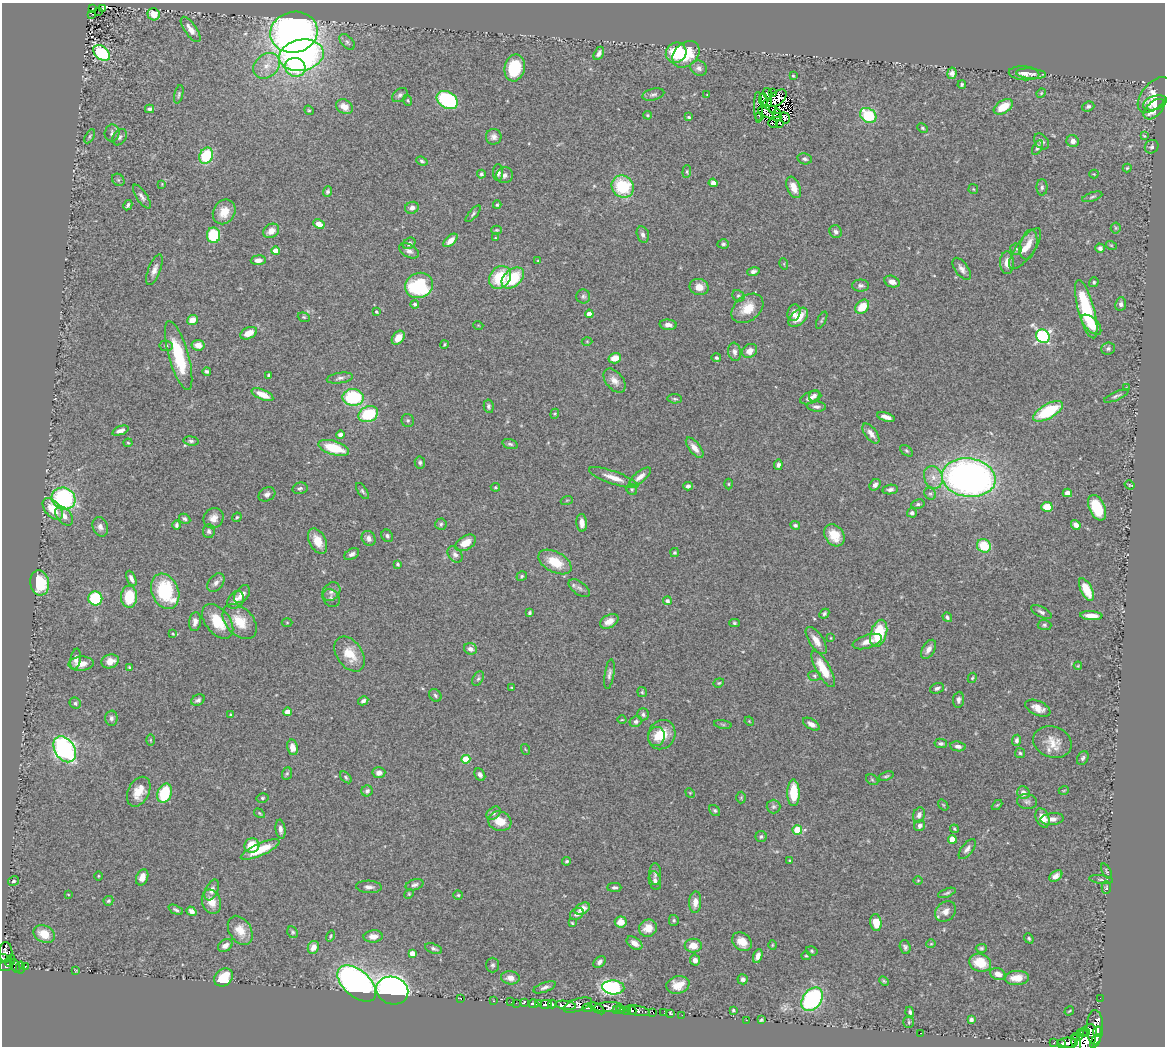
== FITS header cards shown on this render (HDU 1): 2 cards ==
NAXIS1  =                 1163
NAXIS2  =                 1044

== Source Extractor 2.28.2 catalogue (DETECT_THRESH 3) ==
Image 1163 x 1044 px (HDU 1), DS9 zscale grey, 1 PNG px = 1 image px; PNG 1167 x 1048 px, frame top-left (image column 1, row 1044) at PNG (2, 3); each listed source drawn as its Kron ellipse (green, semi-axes under 4 px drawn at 4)
Background 0.623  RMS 0.039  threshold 0.116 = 3 sigma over >= 5 px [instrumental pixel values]
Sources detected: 462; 7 with non-positive FLUX_AUTO (blend fragments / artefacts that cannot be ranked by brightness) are neither listed nor drawn; the other 455 listed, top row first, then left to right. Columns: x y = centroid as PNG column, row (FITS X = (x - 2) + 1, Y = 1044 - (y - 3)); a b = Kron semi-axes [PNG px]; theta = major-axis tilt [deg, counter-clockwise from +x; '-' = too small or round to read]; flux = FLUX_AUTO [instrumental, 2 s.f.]
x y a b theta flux
93 8 3 2 - 3.6
102 8 4 4 - 15
99 11 3 2 - 5.4
92 14 3 2 - 3.9
154 14 6 6 - 36
191 29 15 6 -54 20
294 32 24 20 13 1600
347 42 9 5 -47 7.8
101 53 9 6 -41 190
599 53 7 4 61 9.3
676 53 10 9 - 93
686 54 15 11 43 95
301 55 22 15 10 660
267 66 14 11 38 34
295 67 10 9 - 98
515 68 14 10 76 110
699 68 8 7 - 11
952 73 6 4 79 10
1024 73 15 7 -5 18
1031 74 15 5 -5 10
793 76 3 2 - 2.7
962 85 4 3 - 4.5
772 93 2 2 - 560
1041 93 5 4 - 2.7
179 94 9 4 76 5.2
653 94 11 5 14 8
768 94 6 4 -72 18
400 95 9 5 40 7.6
707 95 2 2 - 1.6
1154 95 21 12 49 38
777 98 11 6 40 0.11
408 100 6 3 -69 3.3
447 100 11 8 -31 250
763 100 7 4 -87 5
768 103 4 2 - 2.6
1155 103 12 7 17 18
1088 106 6 5 - 6.8
344 107 9 6 -31 27
758 107 15 3 -88 12
1003 107 10 6 34 57
149 109 4 3 - 6.4
1154 109 12 7 44 30
309 110 5 4 - 2.9
773 110 2 2 - 2.6
766 113 8 3 -28 3.2
777 113 4 3 - 2
648 115 4 3 - 3
868 115 9 7 -36 130
759 116 3 2 - 5.7
689 117 4 3 - 3.4
777 117 4 3 - 4.2
785 118 6 5 - 4.6
773 123 5 2 - 3.1
779 124 4 2 - 4.2
922 128 5 4 - 3.6
112 133 8 7 - 9.4
90 136 8 3 60 3.9
1144 136 4 3 - 2.5
120 137 9 6 56 7.5
494 137 8 8 - 11
1041 141 9 6 -50 8.4
1073 141 6 6 - 15
1152 147 7 6 - 6.5
1037 148 8 4 61 5.9
206 156 8 6 66 120
805 159 7 5 -12 6.5
422 161 6 4 -21 4.2
1127 168 4 4 - 3.3
687 171 6 4 85 3.6
498 172 8 5 90 7.9
481 174 4 4 - 7.4
1094 174 4 4 - 2.4
504 175 8 8 - 9.8
118 180 7 5 -45 4.4
713 183 4 4 - 12
162 184 4 3 - 2.1
623 187 11 10 - 140
794 187 11 6 -67 29
1042 187 8 5 89 5.8
973 189 5 5 - 3.3
327 191 5 4 - 5.3
142 196 14 5 -56 11
1092 197 10 4 18 5.3
128 205 5 3 - 5.8
497 205 4 3 - 3.3
412 208 7 6 - 10
224 212 13 10 58 39
473 214 10 4 49 5.3
319 224 6 4 -27 38
1116 228 5 5 - 3.8
497 230 5 4 - 3
271 231 8 6 34 22
836 232 6 6 - 7.4
214 235 7 6 - 110
643 235 8 6 -76 8.3
495 238 3 3 - 2.1
450 240 8 4 42 21
409 243 7 5 36 8.2
723 244 6 4 -3 4.9
1028 244 15 8 76 23
1111 245 5 3 - 2.5
1100 248 5 4 - 8.5
1016 249 6 5 - 4.5
1025 249 24 9 54 35
276 251 4 4 - 40
409 251 11 6 -30 11
258 260 7 5 4 14
538 260 4 3 - 2
1007 263 11 7 -90 23
784 264 6 3 -73 2.4
962 269 13 6 -55 13
154 270 16 6 69 15
753 271 6 4 13 7.7
500 277 12 10 52 100
513 278 13 8 41 120
892 282 8 5 -21 16
1094 282 5 4 - 4.4
419 285 14 12 24 220
860 285 8 6 0 7.3
699 287 9 8 - 27
583 296 7 7 - 6.1
738 296 6 5 - 4.7
415 304 4 4 - 4.5
1121 304 7 5 82 8.7
862 307 8 6 46 55
747 308 18 12 38 50
1086 309 30 8 -75 200
376 312 3 3 - 3.5
794 313 8 6 74 15
589 314 4 4 - 31
304 317 6 4 -20 3.7
798 317 12 7 44 45
192 320 5 5 - 26
822 320 9 3 63 3.8
478 325 5 3 - 2.1
668 325 8 5 -5 13
1091 325 12 6 -46 29
249 333 9 5 24 33
1043 336 7 6 - 450
398 338 8 5 51 30
587 341 5 3 - 2.3
444 344 4 3 - 2.6
198 345 6 5 - 25
166 346 6 5 - 5.4
1108 348 7 6 - 6.7
750 351 8 6 34 19
734 352 9 6 -81 10
179 356 36 10 -74 130
615 358 6 5 - 28
716 358 5 4 - 4.8
207 371 4 3 - 5.4
269 375 4 3 - 4.3
340 378 13 5 9 9.3
614 381 14 8 -50 21
1126 388 3 2 - 1.8
262 395 11 5 -24 35
814 396 6 4 53 7.5
1116 396 13 4 24 7
353 397 10 8 -3 190
811 398 11 6 19 12
675 399 7 4 -3 4.4
489 406 6 5 - 5.6
816 407 10 5 -5 9
1048 411 17 7 29 160
368 414 10 7 24 120
555 414 5 4 - 3.2
886 417 9 4 -17 18
408 420 6 6 - 5
120 431 8 4 21 12
871 433 11 6 -53 17
340 435 4 4 - 11
191 441 7 4 -8 5.6
128 443 4 4 - 2.8
510 444 8 4 -15 5.9
334 448 16 7 -17 87
695 448 12 5 -51 19
906 451 7 4 -38 4.2
420 462 6 5 - 4.9
778 465 5 4 - 6.7
640 477 13 5 39 17
933 477 11 9 -68 23
614 478 26 6 -19 31
969 478 27 19 -8 1300
728 484 5 3 - 2.5
875 485 6 5 - 12
1130 485 5 4 - 2.4
688 486 5 4 - 6.5
495 487 4 4 - 3.1
300 488 7 5 13 6.3
632 489 6 5 - 3.9
890 489 8 4 9 7.9
362 491 9 4 -56 5.6
1067 493 5 4 - 10
267 494 9 6 29 9.6
930 494 6 5 - 5.3
63 498 12 11 - 340
567 500 6 4 18 2.9
918 504 7 4 10 5.4
1047 507 6 5 - 47
1097 508 13 8 -66 100
53 509 13 7 -49 54
912 513 5 4 - 6.5
64 516 11 7 -49 17
237 517 5 4 - 3.6
213 518 11 9 49 22
185 519 6 4 -31 6.2
582 523 9 5 -85 19
441 524 6 6 - 4.8
177 525 4 3 - 5
795 525 5 4 - 4.8
1076 525 5 4 - 11
100 527 10 7 -67 12
209 531 7 6 - 6.8
834 535 12 9 -53 41
387 536 6 5 - 6.6
369 538 8 6 -57 12
318 541 13 8 -63 40
466 543 11 7 31 36
984 546 7 6 - 81
674 552 4 4 - 4
352 554 8 5 29 8.8
455 554 9 6 -52 10
555 562 18 10 -28 67
397 564 3 3 - 4
522 576 5 4 - 4.1
131 578 8 4 -65 9.6
40 583 13 9 -82 100
216 583 10 7 51 12
579 588 12 6 -36 9.9
1086 589 12 5 -63 51
165 591 18 13 -67 170
331 592 10 8 48 11
242 594 10 6 51 20
129 597 11 8 87 83
95 598 7 7 - 160
331 598 9 7 -55 8.4
236 600 9 7 52 18
667 601 4 4 - 8.2
1041 612 11 5 -28 7.9
530 613 4 4 - 4.1
824 614 5 4 - 5.4
1091 616 11 4 -3 24
947 617 5 4 - 5.3
218 621 20 12 -52 76
240 621 20 13 -47 59
609 621 10 6 28 24
195 622 9 6 82 14
287 623 5 3 - 2.4
734 623 5 4 - 3.8
1044 625 7 5 -2 5.1
879 633 14 8 72 130
173 634 4 3 - 2.4
831 638 3 2 - 1.9
816 641 16 7 -56 26
867 641 15 6 17 22
470 649 6 5 - 11
929 649 10 6 58 15
350 654 19 12 -55 51
76 659 10 5 80 12
110 661 9 6 17 27
81 664 13 7 5 28
1078 666 4 4 - 2.5
129 667 4 3 - 2.9
823 669 20 7 -60 59
609 674 15 4 81 9.4
814 676 6 5 - 4.6
972 678 5 3 - 3.2
478 679 8 5 62 5.1
719 683 5 4 - 2.9
512 688 4 2 - 2.2
937 688 7 5 20 7.1
642 692 5 5 - 3.4
435 695 7 5 -49 5.2
198 700 7 5 27 7.4
958 700 8 5 83 8.5
363 701 5 4 - 7.2
75 703 6 5 - 4.9
1038 708 13 7 -24 24
287 712 4 4 - 33
230 714 3 3 - 2.2
643 714 6 5 - 6.2
111 718 7 6 - 8.3
622 720 4 3 - 2
749 721 5 3 - 2.2
636 722 6 5 - 6.1
723 724 9 4 -9 4.6
811 724 9 5 -31 13
662 735 15 13 59 55
656 737 9 8 - 21
150 740 6 4 -89 3.2
1017 740 6 4 83 7.5
1052 742 20 15 -20 43
941 743 6 4 -10 6
958 746 8 5 -8 9.9
292 747 8 5 -79 20
65 749 14 10 -57 560
525 749 5 3 - 2.3
1020 753 5 5 - 4.7
1083 758 7 5 61 5.9
466 759 4 4 - 81
379 773 6 5 - 15
287 774 6 5 - 4
480 774 7 5 -61 7.7
886 776 8 4 18 4.3
346 777 7 4 -47 4.9
872 780 6 4 -30 4.1
1064 790 5 3 - 2.3
367 791 5 5 - 7
139 792 16 10 63 39
165 793 10 7 72 110
690 793 5 4 - 2.8
793 793 13 6 -89 66
1023 793 6 6 - 18
741 797 6 5 - 3.4
262 798 6 5 - 4.5
1027 801 10 7 -11 9.4
943 805 6 3 -53 2.6
997 805 6 3 43 2.9
773 807 7 7 - 7.2
715 810 6 4 -50 4.6
259 813 6 3 -33 2.8
493 813 8 5 40 6.8
919 815 8 6 71 11
1043 818 10 6 -68 32
1052 819 12 6 5 15
500 821 12 9 -17 42
920 826 6 5 - 11
280 829 9 5 -83 11
954 829 4 3 - 3.4
797 830 5 4 - 88
761 837 5 5 - 5
952 839 4 4 - 42
252 846 7 7 - 57
967 849 12 5 52 11
260 850 21 6 24 59
567 861 4 3 - 3.5
790 861 3 2 - 2.6
1107 871 8 3 -62 3.3
655 874 11 6 -89 8.7
98 876 5 3 - 2.3
1056 876 7 5 34 12
142 877 8 6 68 21
918 880 5 3 - 2.1
1101 880 12 4 -6 5.9
14 881 6 4 31 4.8
655 881 9 6 -76 9
415 885 9 5 17 7.5
369 887 13 6 -3 11
614 887 7 4 0 6.4
1106 888 6 4 90 3.3
212 890 11 6 65 13
947 893 9 4 21 5.4
68 894 4 2 - 1.8
409 894 5 4 - 3.1
458 895 4 4 - 3.5
108 901 5 5 - 4.7
211 902 12 9 -70 36
695 902 11 6 86 19
582 909 8 5 28 23
176 910 8 4 -25 5.6
191 911 5 4 - 11
945 911 11 9 41 20
577 914 7 5 26 12
674 920 5 5 - 4.1
621 922 6 5 - 25
876 922 8 5 -82 52
572 923 3 2 - 2.5
648 928 9 8 - 28
240 930 16 11 -59 40
292 932 6 5 - 4.2
44 934 11 8 -25 45
331 936 6 4 57 3.4
373 936 9 6 3 22
1029 938 5 4 - 3.7
742 942 10 8 -41 34
634 943 9 5 -36 18
931 944 5 4 - 2.6
225 945 8 5 30 15
772 945 5 3 - 2.4
693 946 8 7 - 31
313 947 7 5 61 23
905 947 7 5 -72 6.7
981 948 5 4 - 4.8
433 949 9 5 -19 7.2
812 951 6 4 -18 4.2
6 952 10 6 -89 91
412 953 4 4 - 22
758 956 7 4 70 15
806 956 5 4 - 3.3
3 959 5 4 - 180
695 960 5 5 - 13
10 961 6 3 56 160
600 962 7 5 39 9.1
980 963 11 9 -19 61
6 965 7 5 19 430
493 965 7 6 - 6.1
15 966 7 3 -68 150
26 966 4 2 - 19
20 967 6 4 79 54
76 970 4 2 - 1.8
998 974 8 6 -21 22
223 977 10 8 41 86
510 978 9 6 -6 17
1017 978 12 7 2 34
743 979 5 5 - 7.9
884 981 5 4 - 3.3
357 984 23 13 -41 1300
678 985 12 8 16 37
545 987 12 5 20 9.2
613 987 11 7 -4 420
392 991 16 13 -19 1000
460 998 3 2 - 1.2
1100 998 2 2 - 3.4
812 999 13 9 53 360
493 1001 3 2 - 13
511 1002 2 2 - 6.1
524 1002 4 3 - 180
516 1003 3 2 - 4.3
533 1004 5 3 - 160
539 1004 3 2 - 67
546 1004 6 4 12 240
552 1004 4 3 - 590
566 1005 10 4 -8 1700
578 1005 15 6 18 610
608 1007 14 5 3 520
588 1008 5 4 - 210
597 1008 8 4 -34 370
616 1009 3 3 - 220
621 1009 4 3 - 310
626 1010 4 4 - 43
733 1010 4 3 - 3.6
632 1011 4 3 - 150
638 1011 13 5 -12 440
1069 1011 5 2 - 2.4
653 1012 4 2 - 15
910 1012 5 4 - 5.8
664 1013 3 2 - 9.6
670 1014 3 3 - 20
682 1015 2 2 - 8.4
746 1020 2 2 - 34
761 1020 4 3 - 3.3
971 1020 4 3 - 6.9
909 1022 6 5 - 3.7
1095 1027 17 8 88 1500
1097 1032 5 3 - 490
921 1033 2 2 - 21
1082 1033 5 3 - 380
1087 1033 3 3 - 240
1077 1036 5 3 - 210
1085 1040 17 9 66 1700
1095 1041 7 4 57 720
1076 1042 8 5 -76 290
1054 1043 3 3 - 37
1062 1043 3 2 - 130
1068 1043 10 5 -2 850
At the frame edge (FLAGS 8, measured only in part): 3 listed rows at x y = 3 959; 1085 1040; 1076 1042
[7 non-positive-flux detections neither listed nor drawn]